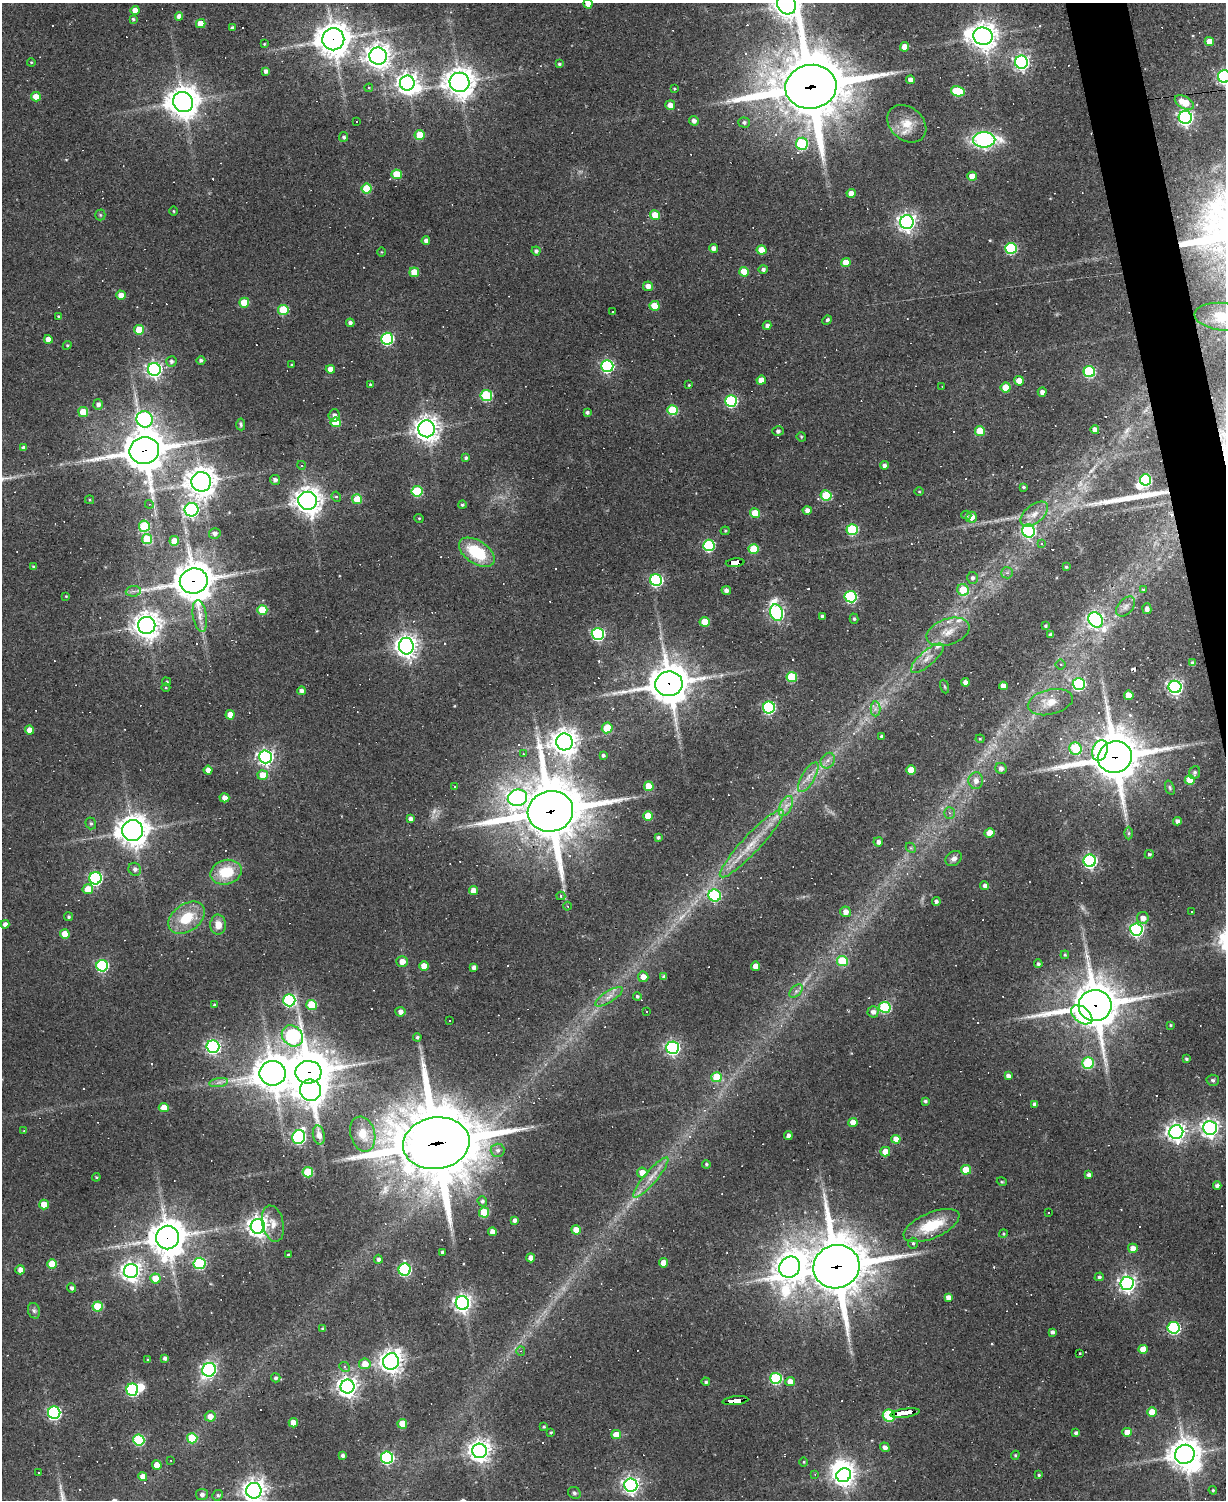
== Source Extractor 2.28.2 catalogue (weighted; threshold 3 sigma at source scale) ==
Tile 6 of 4 x 3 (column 2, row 2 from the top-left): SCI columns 1225-2448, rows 1630-3127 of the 4895 x 4870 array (HDU 1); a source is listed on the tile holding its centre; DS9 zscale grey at full resolution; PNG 1228 x 1502 px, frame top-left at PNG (2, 3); each listed source drawn as its Kron ellipse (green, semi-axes under 4 px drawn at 4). Shown black and unused: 2% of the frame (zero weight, under 2 of 3 exposures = <1% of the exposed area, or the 3 px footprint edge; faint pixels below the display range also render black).
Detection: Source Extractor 2.28.2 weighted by HDU 2 'WHT'; one run over the whole footprint, this tile lists its part. Background 0.0632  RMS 0.0059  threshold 0.0265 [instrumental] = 3 sigma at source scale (4.5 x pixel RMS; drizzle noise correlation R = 1.50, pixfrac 1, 0.05/0.05 arcsec/px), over >= 5 px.
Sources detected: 476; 3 too faint to see at this stretch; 6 inside a brighter object's white glare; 69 cosmic-ray / hot-pixel residue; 2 long thin detections or spike segments (spike, bleed or trail) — neither listed nor drawn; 5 inside a brighter listed object's ellipse — not listed separately; the other 391 listed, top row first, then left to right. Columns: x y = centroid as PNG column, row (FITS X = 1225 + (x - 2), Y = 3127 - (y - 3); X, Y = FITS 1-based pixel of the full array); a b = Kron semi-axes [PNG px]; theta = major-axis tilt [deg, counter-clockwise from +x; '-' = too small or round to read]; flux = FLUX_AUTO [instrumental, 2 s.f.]
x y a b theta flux
588 4 4 4 - 5.7
787 5 10 9 - 590
135 10 4 4 - 5.1
179 16 4 4 - 4.3
133 19 4 3 - 1
201 24 5 4 - 9.1
232 28 4 3 - 1.5
983 36 10 8 -13 720
333 39 11 11 - 1000
1209 41 4 4 - 5.9
264 44 3 3 - 0.52
904 47 5 4 - 6.5
378 56 9 8 - 540
31 62 4 3 - 0.48
1021 62 6 6 - 180
559 64 4 4 - 0.86
266 71 4 4 - 2.2
1224 77 6 6 - 130
910 80 4 4 - 3.3
459 82 10 9 - 770
407 83 7 7 - 390
811 87 25 22 9 5000
369 88 4 4 - 0.75
674 89 3 3 - 0.6
958 91 7 5 -12 28
36 97 4 4 - 9
183 102 10 9 - 1000
1184 102 10 6 -29 13
670 105 5 5 - 4.5
1185 117 6 6 - 190
356 121 3 3 - 1.7
694 121 5 4 - 2.6
744 123 5 5 - 1.3
907 124 21 16 -41 11
420 135 5 5 - 17
344 137 5 4 - 1.2
984 140 11 7 1 130
802 144 6 6 - 52
397 174 5 5 - 20
972 176 5 4 - 10
367 189 5 5 - 26
851 193 4 4 - 6.1
173 211 5 3 - 0.57
100 215 5 5 - 0.79
655 215 5 4 - 9.6
907 222 7 7 - 290
426 241 4 4 - 2.6
713 248 4 4 - 3
1011 248 6 5 - 62
762 250 5 4 - 12
536 251 4 4 - 1.7
382 252 5 3 - 0.47
846 263 5 4 - 7.9
763 269 4 4 - 1.7
414 272 5 5 - 12
744 272 5 5 - 12
648 286 5 4 - 4.3
121 295 5 4 - 5.9
244 303 5 5 - 15
655 306 5 5 - 14
283 310 5 5 - 32
612 312 2 2 - 0.48
58 316 3 3 - 0.51
1223 317 28 13 -6 12
827 320 5 3 - 1.7
350 323 4 4 - 1.7
767 325 4 4 - 2
139 330 5 5 - 18
48 339 4 4 - 5.8
387 339 6 6 - 82
67 345 4 4 - 0.69
201 360 4 4 - 1.6
171 361 5 5 - 1.6
292 365 3 3 - 1.1
607 366 6 6 - 100
154 369 6 6 - 200
330 369 4 4 - 4.7
1089 372 6 5 - 55
761 380 4 4 - 5.4
1019 381 5 5 - 7.9
370 385 4 3 - 0.64
689 385 3 3 - 0.51
942 386 3 2 - 0.35
1006 387 5 5 - 12
1042 392 4 4 - 2.9
486 396 5 5 - 54
731 401 6 6 - 72
98 404 5 5 - 2.3
672 410 5 5 - 29
83 412 5 5 - 15
587 412 4 3 - 1.4
334 415 6 5 - 2.6
145 419 8 8 - 130
336 422 5 5 - 22
241 424 6 4 -88 0.98
426 429 8 8 - 510
1095 430 4 4 - 4.2
778 431 6 5 - 1.9
980 431 5 5 - 16
801 437 5 4 - 0.65
23 448 4 4 - 2.8
144 450 15 13 12 1900
466 458 4 4 - 1.2
301 465 4 3 - 0.65
884 465 4 4 - 1.9
275 480 5 5 - 1.9
1145 480 5 5 - 55
201 482 10 10 - 730
1024 487 4 3 - 0.83
417 491 5 5 - 39
919 492 4 3 - 0.47
826 495 5 5 - 31
336 497 5 4 - 0.89
357 499 5 5 - 16
90 500 4 4 - 0.78
308 501 9 9 - 620
149 504 4 3 - 0.53
462 505 4 4 - 1
191 510 7 7 - 150
807 510 4 4 - 3.4
755 513 5 4 - 13
1034 514 16 9 40 6.2
966 515 5 4 - 0.77
971 517 5 5 - 4.6
419 518 5 3 - 0.48
144 526 5 5 - 35
852 529 5 5 - 53
725 531 4 4 - 0.64
1029 531 6 6 - 89
215 533 5 5 - 2.3
147 539 5 5 - 25
174 541 5 5 - 8.2
1042 544 3 3 - 2.3
709 545 5 5 - 66
754 549 5 5 - 24
477 552 20 11 -33 29
735 563 9 4 7 150
34 567 4 3 - 0.99
1066 567 3 3 - 0.64
1007 573 6 5 - 1.4
972 578 6 5 - 1.8
656 580 6 5 - 93
194 581 14 12 9 1500
1143 589 3 3 - 1.2
726 590 5 4 - 2.7
963 590 6 5 - 17
133 591 7 5 6 1.8
66 596 3 3 - 0.54
851 597 6 6 - 72
1126 607 11 7 49 3
1147 609 5 4 - 2.2
262 610 5 5 - 20
777 613 8 6 -71 140
200 616 16 7 -81 5.4
822 616 4 3 - 1.1
854 619 5 4 - 1
1096 620 8 7 - 150
705 622 5 5 - 16
147 625 8 8 - 660
1046 626 3 3 - 0.81
948 632 22 13 19 10
598 634 6 6 - 110
1051 635 4 4 - 2.6
406 646 8 7 - 480
927 658 20 7 41 5.8
1193 663 4 3 - 1.7
1061 665 5 5 - 1.1
792 677 5 5 - 31
167 682 4 4 - 0.92
965 682 4 4 - 2.9
669 684 14 12 8 1700
1079 684 6 6 - 90
1003 686 4 4 - 4.4
945 687 7 3 -71 0.71
1175 687 6 6 - 170
166 688 4 3 - 0.52
301 691 4 4 - 2.3
1129 695 5 4 - 8.4
1050 702 23 12 13 8.8
769 707 6 6 - 81
875 709 7 5 -90 2.1
230 715 4 4 - 7.2
607 728 5 5 - 17
29 730 4 4 - 6.3
881 736 3 3 - 1.2
980 739 4 4 - 0.56
564 742 8 8 - 660
1075 749 6 6 - 30
1100 751 11 7 71 48
523 754 3 3 - 0.57
603 755 3 3 - 1.2
266 757 6 6 - 220
1115 757 17 15 17 2700
828 761 8 6 57 2.9
1001 768 5 5 - 2.1
208 770 4 4 - 5.4
911 770 5 5 - 9.2
1195 773 6 5 - 1.5
263 775 5 5 - 10
808 777 17 6 60 4.9
1190 780 5 5 - 16
976 781 8 7 - 3.9
649 786 5 5 - 12
455 787 3 2 - 0.71
1170 788 7 4 -72 1
224 798 5 4 - 3.5
517 798 10 8 16 150
786 806 11 6 64 3.7
550 811 23 20 11 4100
949 813 6 5 - 1.3
648 816 5 4 - 11
410 819 4 4 - 2.5
1177 821 4 4 - 2.7
91 823 6 5 - 1.3
133 831 10 10 - 760
989 833 5 5 - 9.1
1129 833 6 4 90 0.99
658 837 4 4 - 1.2
878 842 5 4 - 2.6
752 843 45 9 47 18
911 848 6 4 -44 0.9
1149 854 4 4 - 1.1
954 859 9 7 36 2.4
1090 861 6 6 - 130
135 869 6 6 - 2.2
226 872 16 12 14 19
95 878 6 6 - 100
984 886 4 4 - 2.1
88 889 5 5 - 9
473 890 4 4 - 4.7
715 895 6 6 - 54
561 896 4 4 - 1.3
936 901 4 4 - 1.6
568 906 4 3 - 0.5
1192 911 3 2 - 0.6
845 912 5 5 - 3.9
69 917 4 4 - 0.95
187 918 20 13 36 18
1143 918 6 6 - 4.6
5 924 4 4 - 2.9
218 925 10 8 89 5.7
1136 929 6 6 - 120
65 934 5 4 - 9.5
1065 955 4 4 - 0.84
402 961 5 5 - 5.6
842 961 5 5 - 30
1038 964 4 4 - 1.3
102 966 6 6 - 69
424 966 5 4 - 7.7
755 966 4 4 - 5.3
474 967 4 4 - 2.4
643 977 5 5 - 5.2
664 977 4 3 - 1.6
796 991 8 5 45 1.8
637 996 4 4 - 0.95
609 997 16 5 32 3.9
289 1000 6 6 - 84
214 1005 4 3 - 0.56
312 1005 5 5 - 25
1095 1005 16 15 - 2200
885 1007 5 5 - 51
647 1011 3 2 - 0.65
400 1012 5 5 - 3.1
873 1012 5 5 - 2.7
1082 1015 12 7 -38 49
449 1020 2 2 - 0.52
1170 1025 3 3 - 0.6
292 1036 11 9 -43 110
417 1037 4 4 - 1.1
213 1047 6 6 - 130
672 1048 6 6 - 150
1186 1059 4 4 - 1.1
1088 1063 6 5 - 46
308 1072 13 11 3 1900
273 1073 13 12 - 1200
1008 1076 4 4 - 2.7
717 1077 5 5 - 25
1213 1080 6 5 - 1.2
219 1083 9 4 9 1.9
310 1090 11 10 - 560
925 1101 4 3 - 1.1
1035 1104 4 4 - 2.1
164 1108 5 4 - 8.5
853 1123 4 4 - 7.9
1210 1128 7 7 - 290
24 1131 4 4 - 0.48
1176 1132 7 7 - 290
363 1134 18 12 -74 8.5
319 1135 9 6 -78 4.3
788 1135 4 4 - 2
299 1137 7 6 - 110
896 1139 4 4 - 8.6
436 1143 33 25 9 6400
497 1150 7 6 - 2.3
885 1152 5 4 - 8
706 1164 4 4 - 0.83
966 1170 5 5 - 16
308 1172 5 5 - 28
642 1173 5 5 - 6.8
1089 1175 4 4 - 2.1
96 1177 4 4 - 0.67
651 1177 26 6 50 7.5
1002 1182 5 3 - 0.54
1217 1186 4 4 - 2.4
482 1201 5 4 - 1.2
44 1205 5 5 - 11
484 1213 5 5 - 23
1048 1213 3 2 - 0.7
515 1220 4 4 - 2
273 1224 18 10 -77 6.2
931 1225 30 12 23 24
258 1226 7 7 - 400
576 1230 4 4 - 8
492 1232 4 4 - 4.5
1003 1234 4 2 - 0.64
167 1237 12 11 - 1300
913 1243 5 4 - 1.1
1133 1248 5 5 - 5
442 1252 3 3 - 1.3
288 1255 3 2 - 0.59
531 1258 4 4 - 4.1
378 1259 4 4 - 1.8
200 1263 6 5 - 51
664 1263 4 4 - 7
52 1264 5 5 - 16
790 1267 11 10 - 560
836 1267 23 21 19 3300
20 1270 5 4 - 4.3
405 1270 6 6 - 87
131 1271 7 7 - 350
1099 1277 4 4 - 1.2
155 1278 5 5 - 12
1127 1283 6 6 - 240
72 1288 4 4 - 1.8
948 1297 4 4 - 2.7
462 1303 7 6 - 260
98 1306 5 5 - 25
34 1311 8 6 -73 1.5
1174 1328 6 6 - 79
323 1329 3 3 - 1.7
1052 1332 4 3 - 1.8
1143 1349 5 4 - 7.6
521 1351 5 4 - 0.78
1080 1353 3 2 - 0.45
165 1358 4 4 - 2.1
148 1360 3 3 - 0.96
391 1361 8 8 - 450
365 1364 5 5 - 7.5
344 1367 5 4 - 1.1
209 1370 7 6 - 150
276 1378 5 4 - 1.4
776 1378 6 5 - 60
706 1382 4 4 - 1.1
790 1382 5 4 - 5.6
347 1386 7 7 - 380
132 1390 6 5 - 77
735 1401 13 4 6 120
1152 1412 5 5 - 11
54 1413 6 6 - 100
905 1413 15 3 8 160
210 1416 5 5 - 4.4
889 1416 6 6 - 32
293 1423 4 4 - 6.7
402 1424 5 5 - 12
544 1427 3 3 - 0.8
551 1432 3 3 - 0.67
1127 1432 4 4 - 6.9
1076 1433 4 4 - 1.7
616 1435 5 4 - 10
192 1438 5 5 - 25
139 1440 5 5 - 49
885 1447 5 4 - 3
479 1451 7 7 - 450
1185 1454 10 9 - 910
1015 1455 4 4 - 0.73
343 1456 4 3 - 2
387 1457 6 6 - 100
171 1461 3 3 - 1.1
804 1462 5 3 - 0.54
157 1465 5 5 - 7.6
38 1473 3 3 - 1.1
815 1474 3 3 - 0.43
844 1475 7 6 - 420
1039 1475 3 3 - 0.73
143 1477 4 4 - 4.9
631 1485 6 6 - 250
1213 1490 4 3 - 0.72
254 1491 8 7 - 460
574 1493 6 5 - 1.4
202 1495 6 5 - 2.4
218 1495 5 5 - 1.2
Overlapping masked pixels (flux is a lower limit): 16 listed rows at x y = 333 39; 811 87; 144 450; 735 563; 194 581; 669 684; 1115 757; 550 811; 1095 1005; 308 1072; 436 1143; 167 1237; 836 1267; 735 1401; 905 1413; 889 1416
Isophote crosses this tile's border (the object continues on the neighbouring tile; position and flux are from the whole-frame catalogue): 5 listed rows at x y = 588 4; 787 5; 1224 77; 1223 317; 254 1491